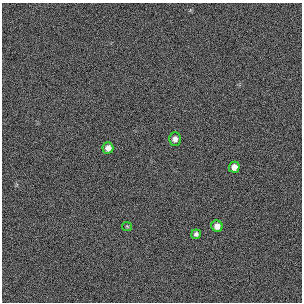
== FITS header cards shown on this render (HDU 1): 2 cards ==
NAXIS1  =                  300 / length of original image axis
NAXIS2  =                  300 / length of original image axis

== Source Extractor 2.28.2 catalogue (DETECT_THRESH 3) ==
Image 300 x 300 px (HDU 1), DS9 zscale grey, 1 PNG px = 1 image px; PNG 304 x 304 px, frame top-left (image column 1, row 300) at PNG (2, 3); each listed source drawn as its Kron ellipse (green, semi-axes under 4 px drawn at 4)
Background 385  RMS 66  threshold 199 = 3 sigma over >= 5 px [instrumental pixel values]
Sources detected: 6; all 6 listed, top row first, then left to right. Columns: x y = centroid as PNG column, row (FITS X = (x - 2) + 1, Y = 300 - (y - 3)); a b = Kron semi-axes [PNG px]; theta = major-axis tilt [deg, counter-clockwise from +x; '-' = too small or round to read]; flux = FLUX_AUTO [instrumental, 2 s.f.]
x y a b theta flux
175 139 6 6 - 20000
108 148 5 5 - 26000
234 167 5 5 - 25000
127 226 5 4 - 4800
217 226 6 5 - 27000
196 234 5 4 - 12000